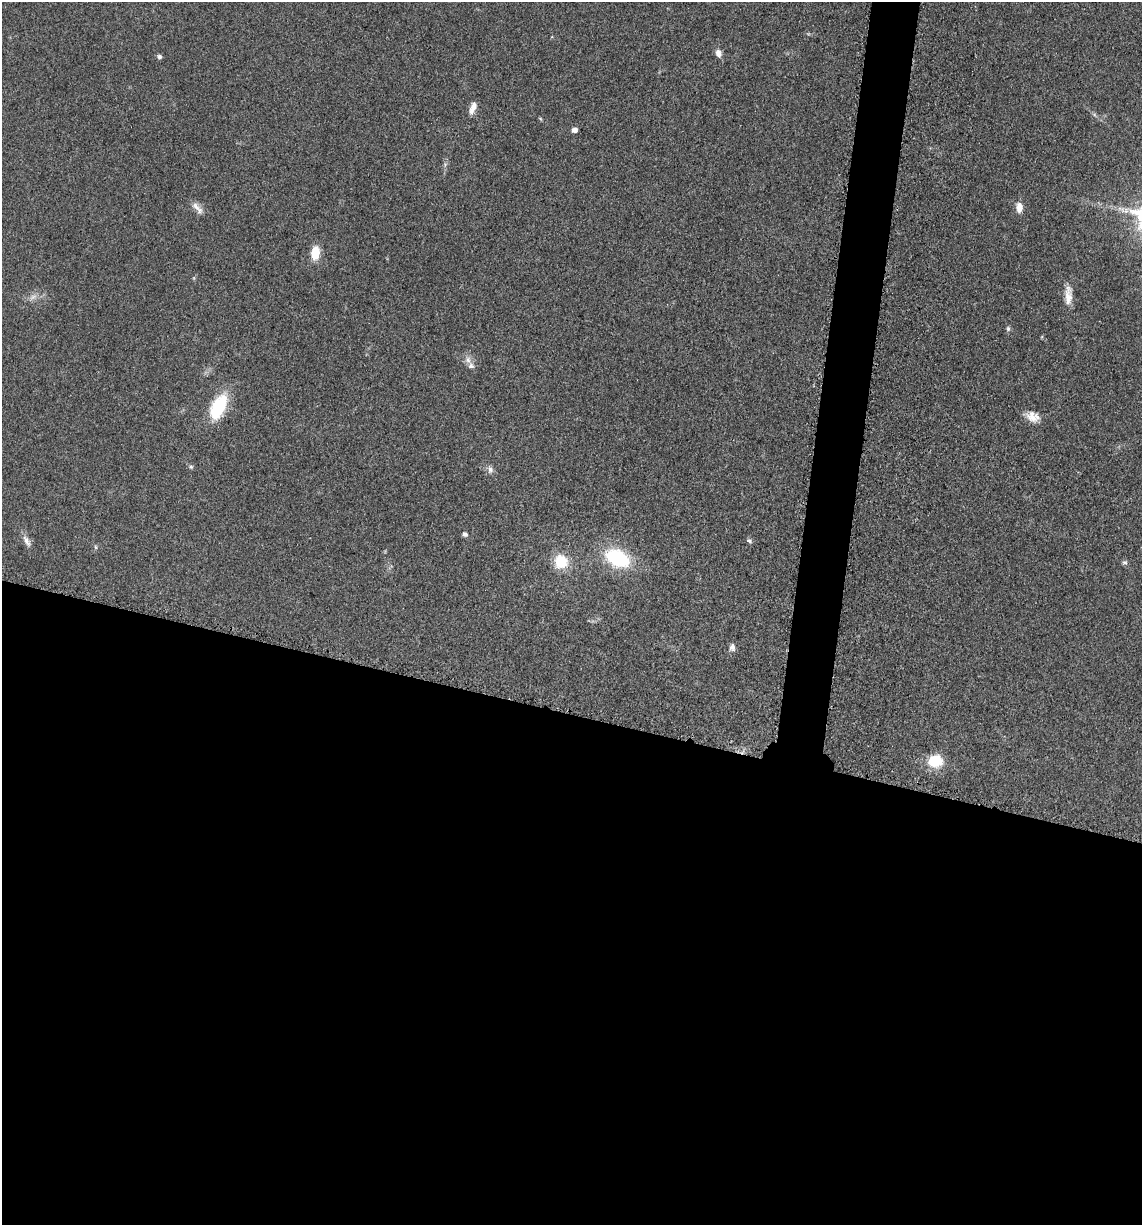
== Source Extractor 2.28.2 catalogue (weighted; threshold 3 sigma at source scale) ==
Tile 14 of 4 x 4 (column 2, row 4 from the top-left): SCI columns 1386-2525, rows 21-1243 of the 4983 x 4926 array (HDU 1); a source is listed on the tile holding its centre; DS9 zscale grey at full resolution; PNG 1144 x 1227 px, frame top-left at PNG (2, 2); no overlay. Shown black and unused: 44% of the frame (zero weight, under 3 of 5 exposures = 4% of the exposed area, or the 3 px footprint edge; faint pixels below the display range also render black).
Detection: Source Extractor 2.28.2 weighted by HDU 2 'WHT'; one run over the whole footprint, this tile lists its part. Background 0.0565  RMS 0.0058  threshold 0.026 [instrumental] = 3 sigma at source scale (4.5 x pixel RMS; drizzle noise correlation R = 1.50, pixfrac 1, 0.05/0.05 arcsec/px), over >= 5 px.
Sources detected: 26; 1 too faint to see at this stretch — not listed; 2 inside a brighter listed object's ellipse — not listed separately; the other 23 listed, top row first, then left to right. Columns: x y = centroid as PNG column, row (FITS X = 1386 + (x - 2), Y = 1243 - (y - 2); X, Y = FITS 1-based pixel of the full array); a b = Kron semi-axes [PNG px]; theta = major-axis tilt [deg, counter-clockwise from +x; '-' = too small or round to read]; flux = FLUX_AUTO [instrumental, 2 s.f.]
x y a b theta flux
718 53 8 7 - 3.4
159 57 6 5 - 1.6
473 106 14 8 79 3.8
574 130 5 5 - 3.5
196 206 14 9 -45 4.2
1019 207 12 8 -88 4.8
315 253 12 8 84 13
1068 295 26 9 89 7
1008 329 7 5 -90 1.3
468 360 10 8 -72 3.3
218 407 32 15 63 28
1032 417 17 12 -38 6.5
191 467 5 5 - 0.96
490 470 11 8 -74 2.6
465 534 7 5 -24 1.6
27 541 18 7 -59 3.5
749 541 7 5 -40 1.3
96 547 6 4 -88 0.79
617 558 27 17 -25 42
561 561 13 12 - 19
1125 562 8 6 -20 1.3
732 647 10 7 86 2.5
935 761 18 15 7 15